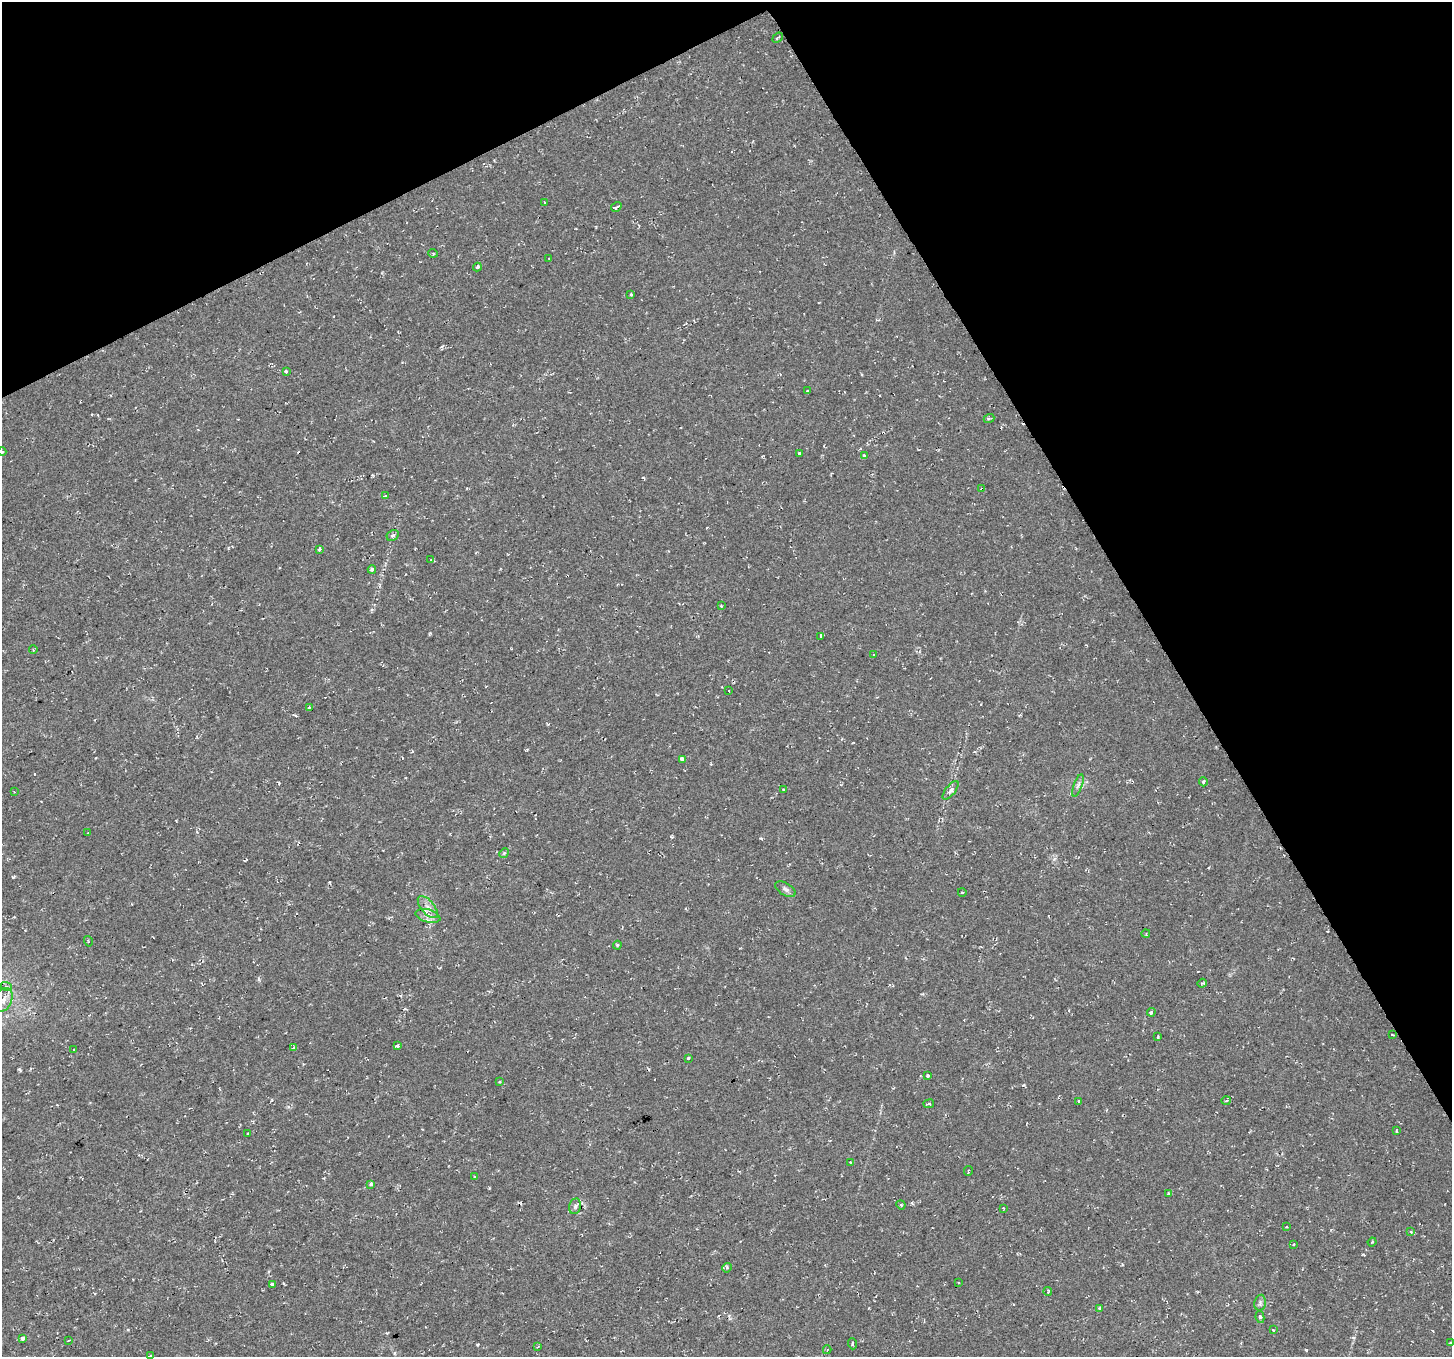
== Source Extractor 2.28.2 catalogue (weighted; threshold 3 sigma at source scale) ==
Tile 3 of 4 x 4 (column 3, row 1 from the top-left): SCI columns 2902-4351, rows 4170-5524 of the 5801 x 5689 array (HDU 1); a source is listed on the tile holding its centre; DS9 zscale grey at full resolution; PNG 1454 x 1359 px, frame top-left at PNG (2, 2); each listed source drawn as its Kron ellipse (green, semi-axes under 4 px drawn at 4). Shown black and unused: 27% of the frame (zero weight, under 2 of 3 exposures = <1% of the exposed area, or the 3 px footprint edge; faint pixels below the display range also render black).
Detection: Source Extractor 2.28.2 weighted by HDU 2 'WHT'; one run over the whole footprint, this tile lists its part. Background 0.0286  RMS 0.0084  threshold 0.0376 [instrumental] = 3 sigma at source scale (4.5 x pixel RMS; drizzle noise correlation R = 1.50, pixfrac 1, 0.0396/0.0396 arcsec/px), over >= 5 px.
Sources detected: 89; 5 cosmic-ray / hot-pixel residue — neither listed nor drawn; the other 84 listed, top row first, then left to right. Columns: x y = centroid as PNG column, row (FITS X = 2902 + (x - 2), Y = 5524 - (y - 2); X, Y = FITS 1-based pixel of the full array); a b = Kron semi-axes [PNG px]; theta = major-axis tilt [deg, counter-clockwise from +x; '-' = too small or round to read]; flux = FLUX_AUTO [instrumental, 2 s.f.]
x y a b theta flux
778 38 6 2 41 0.85
544 202 2 2 - 0.67
616 207 6 3 31 3.4
433 253 4 3 - 0.82
549 258 3 2 - 0.67
477 267 4 3 - 1.8
631 295 3 3 - 3.9
286 371 3 3 - 6.9
807 390 3 3 - 1.6
989 419 5 3 - 1.1
2 452 4 4 - 1.1
799 453 3 3 - 2.7
864 455 4 3 - 3.5
982 489 4 3 - 5.4
385 496 4 3 - 0.83
393 535 6 5 - 1.9
320 550 3 3 - 5.8
431 560 3 3 - 2.2
372 569 4 3 - 1.7
721 606 3 3 - 0.88
821 637 4 3 - 9.5
33 650 4 3 - 0.72
873 654 3 3 - 1.5
729 691 2 2 - 0.6
309 707 3 2 - 0.74
683 759 4 3 - 16
1203 782 4 4 - 1.2
1078 785 12 3 70 2.1
784 790 3 3 - 1.7
951 790 11 5 52 3.5
14 792 2 2 - 0.57
88 833 3 2 - 0.9
504 853 5 4 - 1
785 889 11 6 -32 2.9
962 892 4 2 - 0.55
428 907 13 6 -50 5.4
428 916 13 6 -15 4.9
1146 933 4 3 - 0.87
88 941 5 3 - 0.77
617 945 4 4 - 0.99
1202 983 5 3 - 0.97
6 986 6 3 -22 1.4
3 1000 12 8 66 6.4
1151 1012 4 3 - 2.6
1392 1035 3 2 - 0.66
1158 1037 3 2 - 0.94
397 1045 3 3 - 2.8
294 1048 3 3 - 3.3
74 1050 3 3 - 3.5
688 1058 3 3 - 7.2
928 1076 4 3 - 4.3
500 1082 3 3 - 0.75
1226 1100 5 3 - 1.2
1079 1101 3 3 - 2.9
929 1104 5 3 - 0.94
1396 1131 3 2 - 1.4
248 1134 3 3 - 4.1
850 1162 3 2 - 0.58
968 1171 5 2 - 0.74
474 1176 3 3 - 7.9
371 1184 4 3 - 5.6
1169 1194 3 3 - 3.1
901 1205 4 3 - 0.94
575 1206 8 6 74 2.5
1003 1208 3 2 - 0.66
1286 1227 3 2 - 0.66
1410 1231 4 3 - 2.1
1372 1242 4 3 - 0.8
1293 1244 3 3 - 1.1
727 1268 5 4 - 1.5
958 1282 3 2 - 0.77
272 1284 4 3 - 3
1048 1291 4 2 - 0.91
1260 1303 8 5 77 2
1100 1308 3 3 - 2.2
1260 1317 6 4 -82 1.9
1273 1330 3 3 - 2.9
22 1338 4 3 - 6.3
69 1340 3 2 - 0.83
1450 1343 2 2 - 0.84
852 1344 5 4 - 1.5
537 1347 4 3 - 0.89
827 1350 4 4 - 0.89
151 1356 3 3 - 1.6
Overlapping masked pixels (flux is a lower limit): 1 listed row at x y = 982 489
Isophote crosses this tile's border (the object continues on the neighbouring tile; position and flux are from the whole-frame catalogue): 3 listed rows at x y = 2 452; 3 1000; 151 1356
Unlisted compact peaks at least as high as the median listed source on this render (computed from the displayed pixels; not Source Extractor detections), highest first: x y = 13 877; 19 1069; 1023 1085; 477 1345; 761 838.